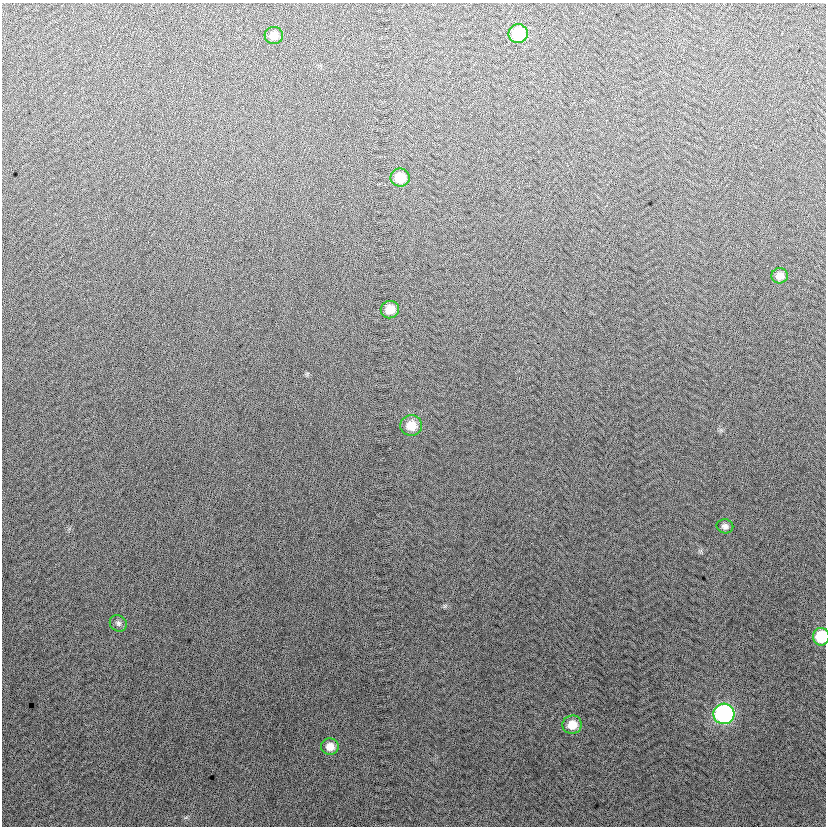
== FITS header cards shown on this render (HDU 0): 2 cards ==
NAXIS1  =                  824
NAXIS2  =                  824

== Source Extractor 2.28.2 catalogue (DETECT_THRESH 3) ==
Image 824 x 824 px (HDU 0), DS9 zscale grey, 1 PNG px = 1 image px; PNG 828 x 828 px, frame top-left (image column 1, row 824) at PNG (2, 3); each listed source drawn as its Kron ellipse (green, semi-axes under 4 px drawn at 4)
Background 10.9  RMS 14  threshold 40.6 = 3 sigma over >= 5 px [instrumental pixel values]
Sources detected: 12; all 12 listed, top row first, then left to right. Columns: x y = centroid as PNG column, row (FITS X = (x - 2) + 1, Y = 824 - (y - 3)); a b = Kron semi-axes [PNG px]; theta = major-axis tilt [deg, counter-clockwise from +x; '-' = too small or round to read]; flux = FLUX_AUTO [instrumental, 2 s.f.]
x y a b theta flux
518 34 10 9 - 43000
274 35 9 8 - 9000
400 178 9 9 - 19000
780 276 8 7 - 8700
390 310 9 8 - 14000
411 425 11 10 - 15000
725 526 8 7 - 3600
118 623 9 7 -38 3100
821 637 9 8 - 35000
724 714 10 10 - 200000
572 725 10 9 - 14000
330 747 9 8 - 8800
At the frame edge (FLAGS 8, measured only in part): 1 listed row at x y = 821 637